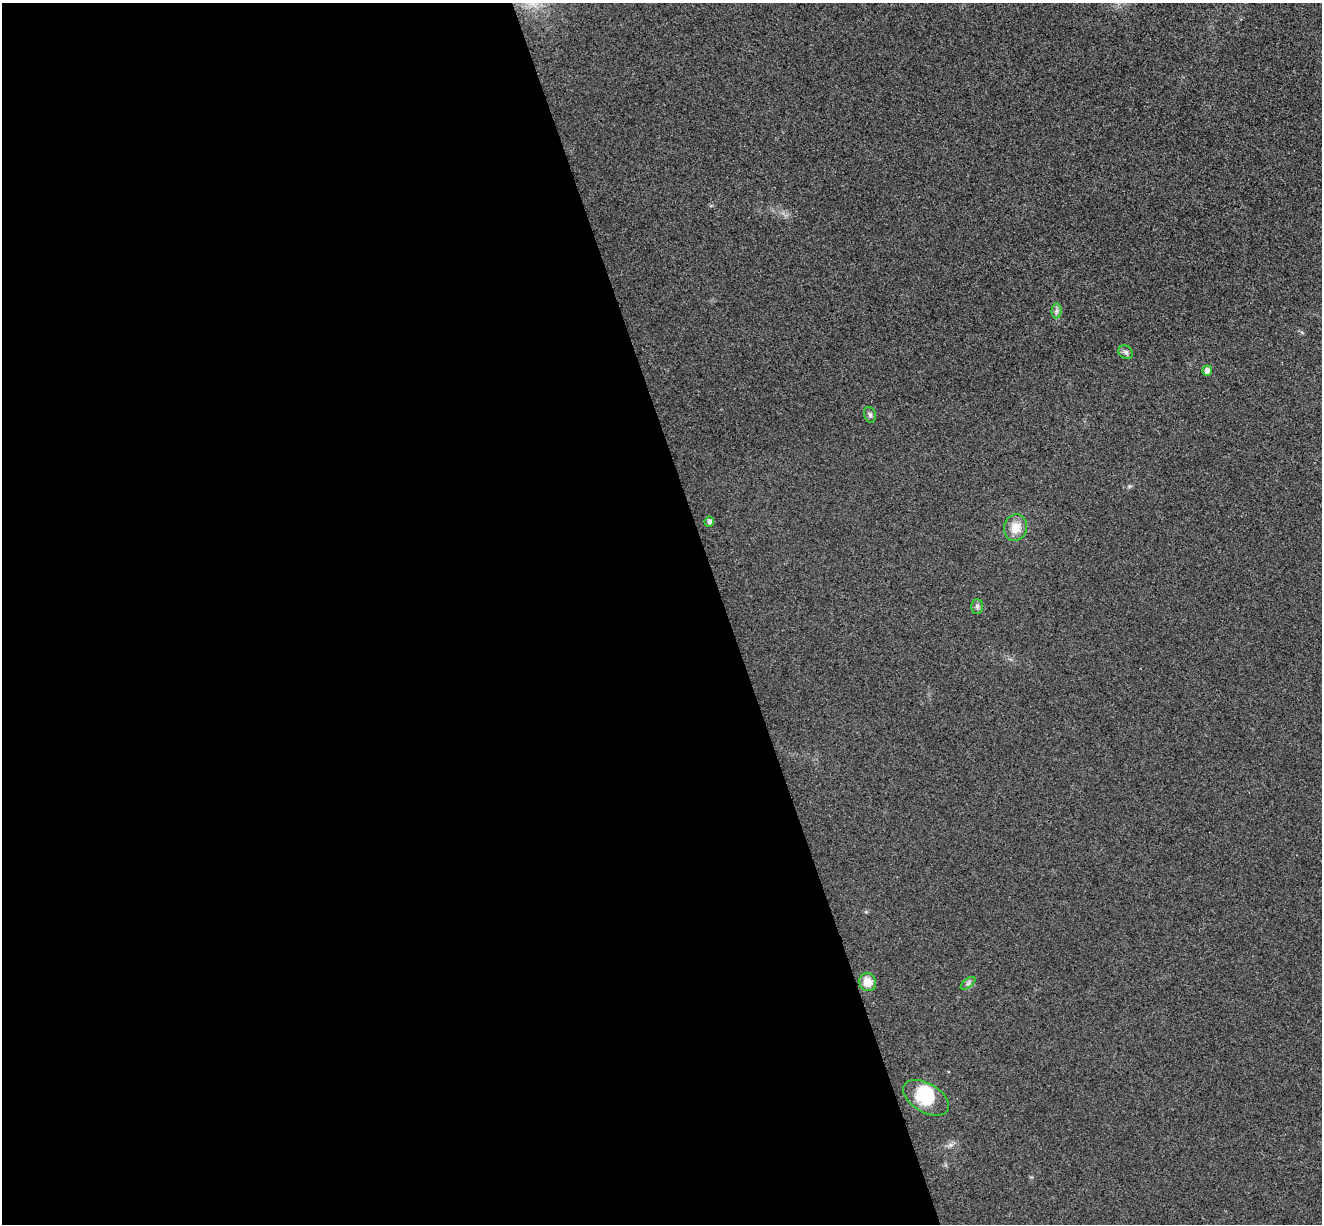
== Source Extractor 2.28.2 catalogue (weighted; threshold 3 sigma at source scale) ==
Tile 9 of 4 x 4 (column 1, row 3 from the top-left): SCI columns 56-1375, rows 1391-2612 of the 5394 x 5345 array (HDU 1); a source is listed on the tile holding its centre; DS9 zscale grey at full resolution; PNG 1324 x 1226 px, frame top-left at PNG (2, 3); each listed source drawn as its Kron ellipse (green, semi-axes under 4 px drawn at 4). Shown black and unused: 55% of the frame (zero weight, under 3 of 4 exposures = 6% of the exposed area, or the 3 px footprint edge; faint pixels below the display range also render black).
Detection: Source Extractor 2.28.2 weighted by HDU 2 'WHT'; one run over the whole footprint, this tile lists its part. Background 0.0349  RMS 0.0066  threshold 0.0298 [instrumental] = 3 sigma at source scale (4.5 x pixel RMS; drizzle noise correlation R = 1.50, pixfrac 1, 0.05/0.05 arcsec/px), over >= 5 px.
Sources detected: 11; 1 inside a brighter object's white glare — neither listed nor drawn; the other 10 listed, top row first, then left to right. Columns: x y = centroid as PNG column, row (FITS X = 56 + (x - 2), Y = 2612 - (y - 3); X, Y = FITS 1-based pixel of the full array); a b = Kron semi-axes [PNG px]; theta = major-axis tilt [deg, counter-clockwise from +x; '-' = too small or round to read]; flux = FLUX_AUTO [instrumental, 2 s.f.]
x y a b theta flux
1057 311 7 5 88 1.7
1126 352 8 6 -36 1.8
1207 371 5 5 - 5
870 415 8 5 -72 1.5
709 522 5 5 - 2
1015 528 13 11 74 9.5
977 606 7 6 - 1.6
868 982 9 8 - 9.3
968 983 8 4 37 1.7
926 1098 25 14 -30 23